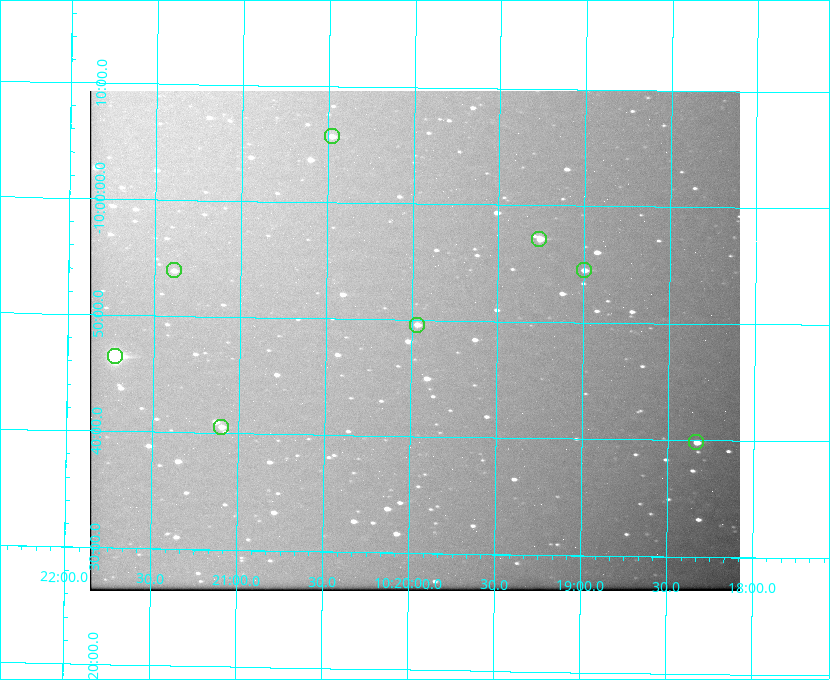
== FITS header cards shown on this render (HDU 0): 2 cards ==
NAXIS1  =                  650 / Width of table row in bytes
NAXIS2  =                  500 / Number of rows in table

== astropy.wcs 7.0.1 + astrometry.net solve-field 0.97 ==
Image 650 x 500 px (HDU 0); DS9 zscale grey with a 90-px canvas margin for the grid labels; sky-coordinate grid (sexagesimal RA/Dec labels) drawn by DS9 from the SOLVED WCS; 8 Tycho-2 reference stars matched to detected sources circled (green)
Header WCS: none
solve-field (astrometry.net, Tycho-2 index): SOLVED blind (the file carries no WCS)
Solved WCS: RA---TAN-SIP/DEC--TAN-SIP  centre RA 10:19:59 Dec -09:48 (155.00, -9.80 deg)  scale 5.16 arcsec/px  FOV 55.9' x 43.0'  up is +179 deg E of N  parity flipped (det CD > 0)
(file carries no celestial WCS; the grid is the blind solution)
Tycho-2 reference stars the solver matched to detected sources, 8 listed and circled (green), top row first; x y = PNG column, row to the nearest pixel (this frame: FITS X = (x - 90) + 1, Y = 500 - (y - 91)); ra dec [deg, ICRS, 3 dp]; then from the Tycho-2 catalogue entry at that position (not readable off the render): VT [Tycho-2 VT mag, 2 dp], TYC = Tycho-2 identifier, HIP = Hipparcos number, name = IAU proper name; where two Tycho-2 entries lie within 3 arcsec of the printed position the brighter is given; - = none
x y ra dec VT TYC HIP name
332 136 155.120 -10.095 10.96 5493-78-1 - -
539 239 154.815 -9.952 9.91 5490-258-1 50532 -
174 270 155.347 -9.899 11.51 5490-199-1 - -
584 270 154.750 -9.908 10.76 5490-212-1 - -
417 325 154.992 -9.826 10.90 5490-153-1 - -
115 356 155.431 -9.774 8.41 5490-124-1 50747 -
221 427 155.275 -9.676 10.79 5490-27-1 - -
696 442 154.583 -9.663 10.90 5490-13-1 - -